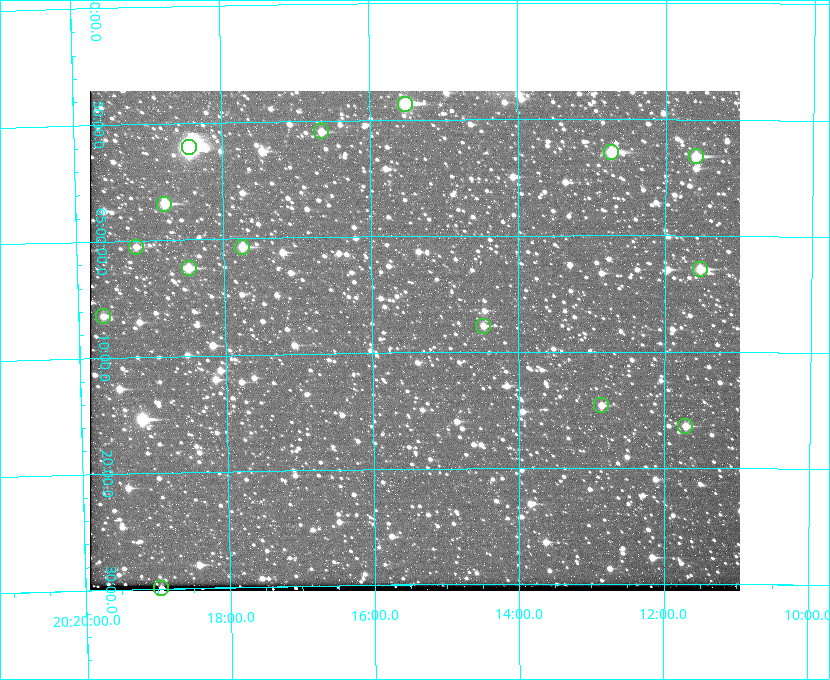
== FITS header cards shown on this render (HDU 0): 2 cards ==
NAXIS1  =                  650 / Width of table row in bytes
NAXIS2  =                  500 / Number of rows in table

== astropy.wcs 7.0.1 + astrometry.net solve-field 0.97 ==
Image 650 x 500 px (HDU 0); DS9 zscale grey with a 90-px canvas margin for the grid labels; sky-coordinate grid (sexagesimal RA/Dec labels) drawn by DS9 from the SOLVED WCS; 15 Tycho-2 reference stars matched to detected sources circled (green)
Header WCS: none
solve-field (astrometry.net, Tycho-2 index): SOLVED blind (the file carries no WCS)
Solved WCS: RA---TAN-SIP/DEC--TAN-SIP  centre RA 20:15:25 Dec +65:09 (303.85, +65.15 deg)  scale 5.17 arcsec/px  FOV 56.0' x 43.0'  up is -179 deg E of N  parity flipped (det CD > 0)
(file carries no celestial WCS; the grid is the blind solution)
Tycho-2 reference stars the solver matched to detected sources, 15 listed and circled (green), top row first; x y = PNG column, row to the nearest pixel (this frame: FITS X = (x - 90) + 1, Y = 500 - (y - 91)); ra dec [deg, ICRS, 3 dp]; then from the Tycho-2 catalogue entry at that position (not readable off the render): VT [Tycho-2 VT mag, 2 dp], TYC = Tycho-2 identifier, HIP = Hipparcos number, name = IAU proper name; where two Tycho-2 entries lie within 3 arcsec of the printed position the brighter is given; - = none
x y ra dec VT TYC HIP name
405 104 303.878 +64.810 8.93 4240-794-1 - -
321 131 304.164 +64.849 10.65 4240-315-1 - -
189 147 304.612 +64.868 7.89 4241-1703-1 100101 -
611 152 303.184 +64.880 9.02 4240-488-1 - -
696 156 302.897 +64.886 9.40 4240-717-1 - -
164 204 304.698 +64.948 10.27 4241-1684-1 - -
136 247 304.798 +65.009 11.15 4241-1628-1 - -
242 247 304.437 +65.012 10.41 4241-1775-1 - -
189 268 304.620 +65.041 10.25 4241-1573-1 - -
700 269 302.882 +65.048 10.25 4240-98-1 - -
103 316 304.916 +65.107 11.17 4241-1518-1 - -
483 326 303.620 +65.129 11.18 4240-34-1 - -
601 405 303.217 +65.244 11.17 4240-236-1 - -
685 426 302.928 +65.273 10.74 4240-760-1 - -
161 588 304.739 +65.499 10.16 4241-1715-1 - -